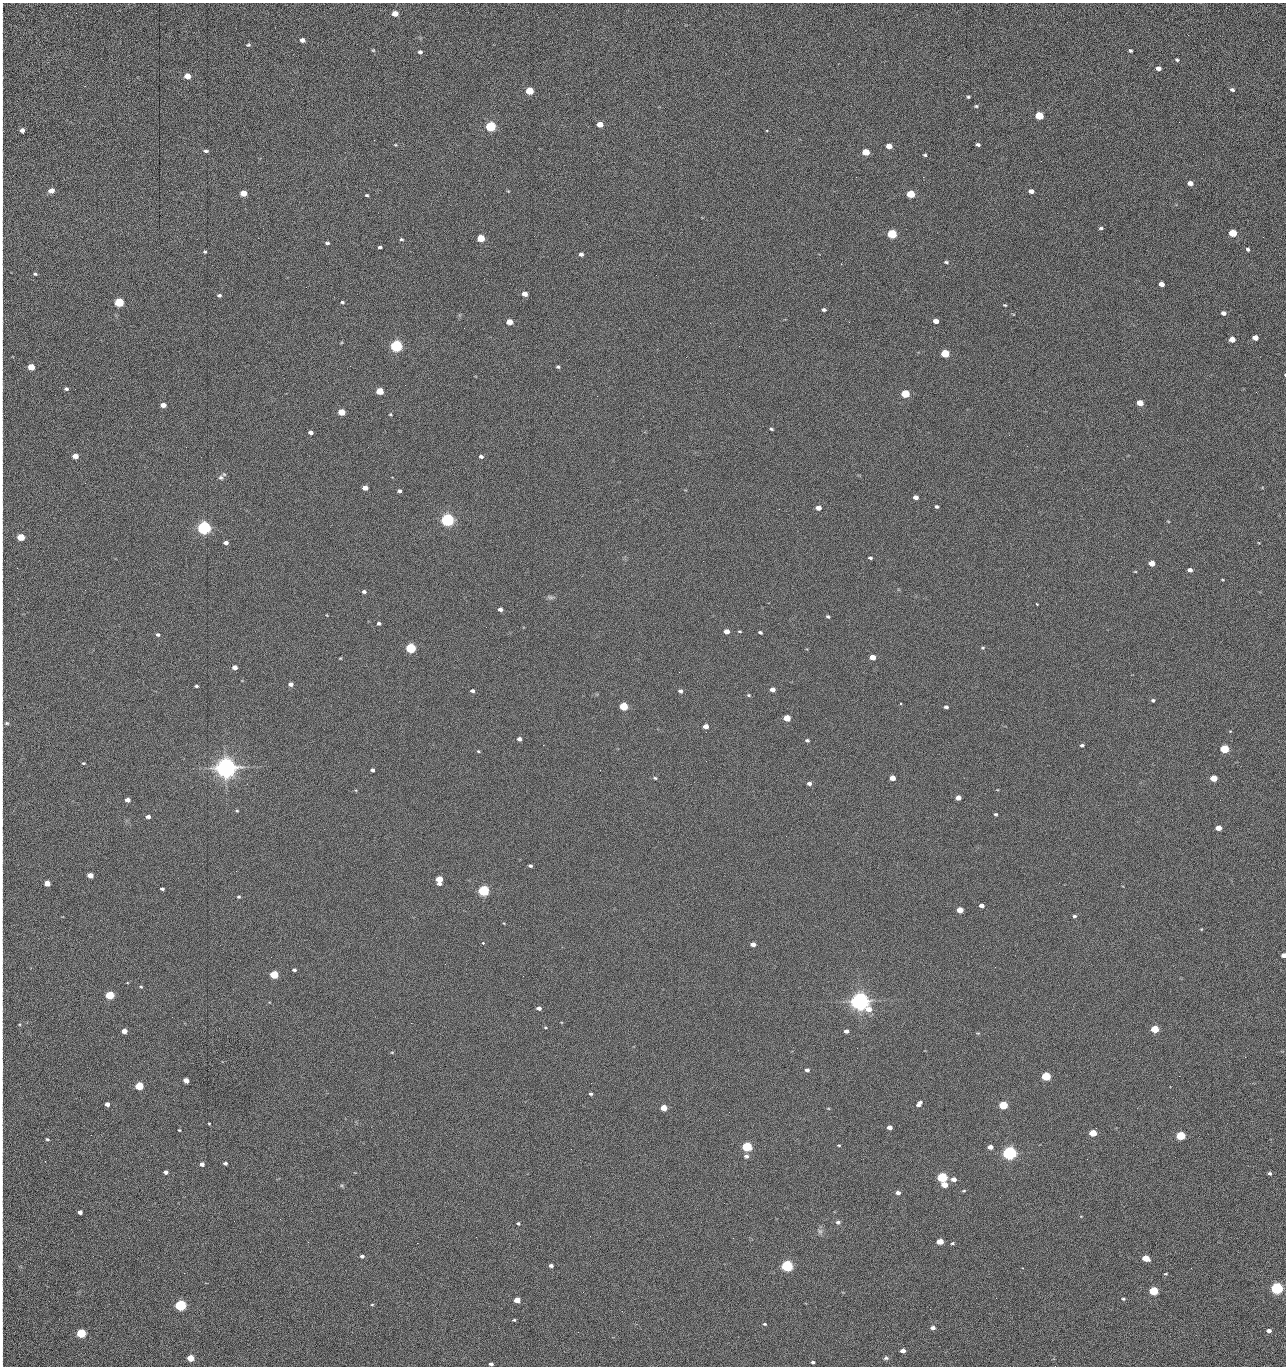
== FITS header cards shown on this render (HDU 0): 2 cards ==
NAXIS1  =                 1284 /fastest changing axis
NAXIS2  =                 1364 /next to fastest changing axis

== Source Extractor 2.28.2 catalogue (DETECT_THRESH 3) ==
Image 1284 x 1364 px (HDU 0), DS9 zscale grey, 1 PNG px = 1 image px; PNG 1288 x 1368 px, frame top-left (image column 1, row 1364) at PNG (2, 3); no overlay
Background 148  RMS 15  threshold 44.6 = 3 sigma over >= 5 px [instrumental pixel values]
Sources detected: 279; all 279 listed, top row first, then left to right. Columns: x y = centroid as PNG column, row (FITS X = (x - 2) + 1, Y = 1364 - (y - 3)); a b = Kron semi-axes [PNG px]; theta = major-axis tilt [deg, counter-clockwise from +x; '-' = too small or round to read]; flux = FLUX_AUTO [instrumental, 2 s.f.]
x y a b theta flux
395 14 5 4 - 1.3e+04
1188 35 3 2 - 7.5e+02
2 37 13 2 90 2.8e+03
302 40 5 4 - 5.1e+03
248 45 6 5 - 1.7e+03
373 50 5 4 - 1.1e+03
1130 51 5 3 - 1.7e+03
420 52 5 5 - 2.8e+03
1177 60 5 4 - 1.5e+03
1158 68 5 4 - 4.6e+03
2 70 20 2 90 4.1e+03
187 76 5 4 - 1.5e+04
1232 90 5 4 - 2.1e+03
529 91 5 4 - 4.3e+04
968 97 3 3 - 1.4e+03
976 106 5 4 - 1.4e+03
2 112 22 2 90 4.1e+03
1039 116 5 4 - 6.2e+04
1179 122 3 2 - 8.5e+02
600 124 5 4 - 1.5e+04
491 126 5 5 - 1.6e+05
22 130 4 4 - 5.1e+03
767 130 3 3 - 9.3e+02
2 135 16 2 90 2.8e+03
978 144 4 3 - 2.1e+03
395 145 4 3 - 8.9e+02
889 146 5 4 - 1.2e+04
206 151 5 3 - 2.3e+03
866 152 5 4 - 2.9e+04
925 155 4 4 - 1.5e+03
2 156 19 2 90 3.3e+03
1041 161 2 2 - 1.2e+03
856 177 2 2 - 1.7e+03
923 177 2 2 - 1.2e+04
1190 183 5 4 - 6.6e+03
2 186 17 2 90 3.6e+03
51 191 5 4 - 1.1e+04
508 191 4 4 - 8.2e+02
1031 191 5 4 - 5.9e+03
243 193 5 4 - 2.1e+04
911 194 5 4 - 5.2e+04
367 195 4 3 - 1.3e+03
2 207 19 2 90 3.6e+03
1101 228 6 4 8 1.6e+03
1233 233 5 4 - 4.3e+04
892 234 5 4 - 1.0e+05
1263 237 2 2 - 5.2e+02
481 238 5 4 - 4.1e+04
401 239 5 4 - 1.4e+03
327 243 6 4 -7 1.8e+03
380 247 4 3 - 1.8e+03
1248 249 5 4 - 1.9e+03
205 252 4 4 - 1.3e+03
581 254 5 4 - 2.9e+03
2 255 11 2 90 1.8e+03
946 262 5 4 - 1.6e+03
841 264 2 2 - 1.9e+04
35 274 4 4 - 1.3e+03
1161 284 5 4 - 7.6e+03
525 294 5 4 - 9.5e+03
219 295 5 4 - 2.0e+03
119 302 5 4 - 1.0e+05
342 302 5 4 - 1.4e+03
1005 305 4 3 - 1.1e+03
824 310 4 3 - 2.2e+03
2 312 21 2 90 4.2e+03
1224 313 5 4 - 3.9e+03
936 321 5 4 - 7.6e+03
509 322 5 4 - 1.6e+04
849 322 2 2 - 5.9e+02
710 323 2 2 - 2.4e+03
1255 338 5 4 - 1.1e+04
1232 339 5 4 - 1.6e+04
396 346 5 5 - 3.0e+05
945 353 5 4 - 5.9e+04
350 366 2 2 - 1.7e+03
31 367 5 4 - 2.6e+04
558 367 4 3 - 1.5e+03
1285 375 3 2 - 6.1e+02
66 389 4 4 - 1.9e+03
380 391 5 4 - 3.8e+04
1256 392 3 2 - 1.1e+03
905 394 5 4 - 6.1e+04
1140 403 5 4 - 1.9e+04
163 405 5 4 - 8.6e+03
341 412 5 4 - 3.0e+04
390 414 4 3 - 1.0e+03
2 423 10 2 90 1.7e+03
771 429 4 3 - 1.5e+03
311 433 4 4 - 3.7e+03
1009 435 2 2 - 2.2e+03
2 447 9 2 90 1.2e+03
186 447 2 2 - 1.9e+03
75 456 5 4 - 1.3e+04
481 456 5 4 - 2.5e+03
221 478 8 7 - 3.0e+03
85 483 2 2 - 5.8e+02
365 488 5 4 - 1.0e+04
399 491 4 3 - 2.4e+03
916 497 5 4 - 6.1e+03
2 507 17 2 90 2.9e+03
937 507 5 4 - 1.6e+03
818 508 5 4 - 8.6e+03
447 520 5 5 - 5.1e+05
1168 521 5 3 - 7.3e+02
204 528 5 5 - 5.4e+05
21 537 5 4 - 4.2e+04
226 543 4 4 - 4.0e+03
870 558 4 3 - 1.8e+03
1152 563 5 4 - 1.4e+04
1190 570 4 4 - 4.0e+03
1135 572 4 2 - 7.6e+02
2 577 8 2 90 1.4e+03
1223 580 4 2 - 8.2e+02
364 592 5 4 - 2.3e+03
551 597 10 5 -8 2.4e+03
1036 604 3 2 - 1.2e+03
500 609 4 4 - 4.4e+03
828 616 5 4 - 1.5e+03
379 623 4 3 - 2.0e+03
2 626 12 2 90 2.2e+03
726 631 5 4 - 1.0e+04
740 631 4 3 - 1.0e+03
760 632 4 3 - 1.7e+03
158 635 5 4 - 1.9e+03
411 648 5 4 - 1.6e+05
983 648 6 4 2 1.4e+03
872 657 5 4 - 1.4e+04
340 658 3 2 - 8.0e+02
235 667 4 4 - 7.4e+03
679 672 2 2 - 1.1e+03
2 682 17 2 90 2.7e+03
291 684 5 4 - 4.5e+03
196 686 4 3 - 1.9e+03
772 689 5 4 - 6.3e+03
472 691 4 3 - 2.5e+03
680 691 5 4 - 2.9e+03
749 695 5 4 - 1.3e+03
1153 700 4 4 - 1.8e+03
900 704 3 3 - 1.9e+03
624 706 5 4 - 6.6e+04
946 707 4 3 - 2.6e+03
787 718 5 4 - 2.8e+04
7 723 8 6 12 2.6e+03
706 726 4 4 - 7.9e+03
706 732 2 2 - 4.5e+02
519 739 4 4 - 4.5e+03
807 740 5 4 - 2.0e+03
2 744 9 2 90 1.7e+03
543 745 2 2 - 2.1e+03
1082 745 5 4 - 1.9e+03
1224 749 5 4 - 7.9e+04
478 751 4 4 - 1.0e+03
706 761 2 2 - 1.5e+03
83 763 4 3 - 1.1e+03
226 768 7 6 - 1.4e+06
372 770 4 3 - 2.6e+03
655 778 5 4 - 1.3e+03
892 778 5 4 - 1.1e+04
1214 778 5 4 - 2.5e+04
809 783 5 4 - 3.5e+03
2 786 9 2 90 1.3e+03
958 798 5 4 - 8.4e+03
127 800 4 4 - 7.0e+03
237 811 4 4 - 1.2e+03
996 814 3 3 - 1.3e+03
148 817 4 4 - 3.9e+03
1218 828 5 4 - 1.6e+04
2 837 12 2 90 1.8e+03
530 866 4 3 - 1.9e+03
90 875 5 4 - 1.3e+04
439 880 6 5 - 2.8e+04
47 883 5 4 - 1.6e+04
162 889 4 3 - 1.8e+03
484 891 5 4 - 2.4e+05
239 897 4 4 - 1.5e+03
981 905 4 4 - 5.6e+03
960 910 5 4 - 2.0e+04
2 914 10 2 90 1.7e+03
1074 916 4 3 - 1.8e+03
1201 929 4 3 - 7.6e+02
483 943 3 2 - 3.5e+03
753 944 5 4 - 6.3e+03
1284 955 4 4 - 7.0e+03
2 958 26 2 90 4.3e+03
294 970 4 3 - 2.0e+03
274 975 5 4 - 6.2e+04
523 976 2 2 - 1.2e+03
141 987 4 4 - 1.1e+03
110 995 5 4 - 7.8e+04
860 1001 7 6 - 1.2e+06
539 1008 5 4 - 4.3e+03
411 1023 2 2 - 3.5e+03
545 1027 4 3 - 1.1e+03
1155 1029 5 4 - 4.9e+04
124 1031 5 4 - 1.1e+04
846 1031 4 4 - 4.1e+03
857 1048 2 2 - 8.0e+02
392 1052 5 3 - 8.5e+02
1245 1057 2 2 - 1.3e+03
2 1067 17 2 90 2.9e+03
807 1070 5 4 - 3.2e+03
1046 1076 5 4 - 9.0e+04
1179 1076 2 2 - 1.7e+03
186 1080 5 4 - 1.2e+04
139 1086 5 4 - 6.6e+04
591 1094 4 3 - 2.0e+03
2 1097 17 2 90 2.9e+03
107 1104 4 4 - 5.4e+03
919 1104 7 4 48 4.8e+03
1003 1105 5 4 - 7.5e+04
664 1108 5 4 - 2.1e+04
828 1108 5 3 - 8.3e+02
729 1112 2 2 - 6.0e+02
2 1121 12 2 90 2.2e+03
209 1124 3 2 - 8.9e+02
889 1127 4 4 - 7.1e+03
179 1130 3 3 - 9.6e+02
1093 1133 5 4 - 3.3e+04
91 1135 2 2 - 1.5e+03
1181 1136 5 4 - 1.0e+05
47 1139 5 3 - 1.4e+03
2 1143 11 2 90 1.9e+03
839 1145 5 3 - 9.3e+02
747 1146 5 4 - 1.5e+05
990 1147 5 4 - 7.9e+03
571 1149 2 2 - 6.8e+02
1009 1153 5 5 - 6.1e+05
746 1156 5 5 - 3.2e+03
1087 1159 2 2 - 1.2e+03
225 1163 4 3 - 2.4e+03
202 1164 4 4 - 4.6e+03
2 1166 11 2 90 1.9e+03
166 1172 4 3 - 3.6e+03
1270 1173 5 4 - 2.2e+03
942 1177 5 4 - 1.5e+05
954 1179 5 4 - 6.8e+03
944 1185 5 4 - 1.7e+04
964 1191 5 3 - 1.1e+03
898 1193 5 4 - 4.8e+03
2 1209 10 2 90 1.7e+03
80 1212 4 4 - 4.3e+03
280 1219 2 2 - 1.5e+03
838 1222 6 5 - 2.1e+03
518 1223 4 3 - 1.5e+03
820 1231 8 7 - 3.0e+03
476 1237 2 2 - 5.6e+03
940 1241 5 4 - 1.9e+04
308 1242 3 2 - 1.2e+03
417 1243 2 2 - 3.6e+03
952 1243 4 3 - 1.4e+03
362 1256 4 3 - 2.6e+03
1146 1258 5 4 - 2.7e+04
551 1266 4 3 - 3.4e+03
787 1266 5 4 - 3.1e+05
1022 1268 3 2 - 2.0e+03
1166 1274 4 3 - 1.0e+03
2 1276 18 2 90 3.3e+03
1277 1288 5 4 - 3.7e+05
1153 1291 5 4 - 8.1e+04
996 1298 2 2 - 1.9e+03
1123 1299 5 4 - 1.6e+03
517 1300 5 4 - 1.8e+04
180 1305 5 4 - 2.4e+05
372 1305 4 3 - 9.1e+02
622 1311 3 2 - 6.5e+02
514 1320 3 3 - 1.1e+03
765 1324 4 3 - 1.3e+03
933 1328 5 4 - 4.3e+03
1269 1331 4 3 - 5.0e+03
578 1332 2 2 - 2.4e+03
81 1333 5 4 - 9.4e+04
2 1340 31 2 90 5.5e+03
903 1351 4 4 - 7.0e+03
190 1358 5 4 - 3.1e+04
886 1358 6 5 - 2.2e+03
813 1362 4 3 - 1.7e+03
491 1364 4 3 - 2.8e+03
1055 1366 2 2 - 1.3e+03
At the frame edge (FLAGS 8, measured only in part): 34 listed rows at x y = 2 37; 2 70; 2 112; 2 135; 2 156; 2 186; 2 207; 2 255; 2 312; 1285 375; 2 423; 2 447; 2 507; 21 537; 2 577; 2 626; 2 682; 7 723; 2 744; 2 786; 2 837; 2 914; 1284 955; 2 958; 2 1067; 2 1097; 2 1121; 2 1143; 2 1166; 2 1209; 2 1276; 2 1340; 491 1364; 1055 1366

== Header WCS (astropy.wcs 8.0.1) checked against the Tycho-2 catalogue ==
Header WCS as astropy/WCSLIB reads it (CRVAL/CRPIX/CD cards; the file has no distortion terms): RA---TAN/DEC--TAN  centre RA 15:41:40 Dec +51:59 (235.42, +51.98 deg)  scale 1.26 arcsec/px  FOV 26.9' x 28.5'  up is +92 deg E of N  parity flipped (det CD > 0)
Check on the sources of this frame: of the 60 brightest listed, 11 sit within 2.0 arcsec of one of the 11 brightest Tycho-2 stars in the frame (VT <= 12.29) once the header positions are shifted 0.41 arcsec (0.40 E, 0.09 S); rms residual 1.01 arcsec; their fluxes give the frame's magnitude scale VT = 25.23 - 2.5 log10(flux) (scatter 0.22 mag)
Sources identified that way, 11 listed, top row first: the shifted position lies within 2.0 arcsec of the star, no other Tycho-2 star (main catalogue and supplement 1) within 4.0 arcsec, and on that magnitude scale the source's flux lands within +1.5 / -3 mag of the star's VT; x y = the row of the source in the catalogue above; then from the Tycho-2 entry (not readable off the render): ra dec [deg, ICRS J2000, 3 dp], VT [Tycho-2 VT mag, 2 dp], TYC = Tycho-2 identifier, HIP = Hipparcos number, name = IAU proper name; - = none
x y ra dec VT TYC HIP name
396 346 235.614 +52.064 11.61 3489-1132-1 - -
447 520 235.514 +52.049 11.19 3489-1407-1 - -
204 528 235.515 +52.133 11.12 3489-1380-1 - -
226 768 235.378 +52.130 9.31 3489-1322-1 76850 -
484 891 235.303 +52.042 11.52 3489-958-1 - -
860 1001 235.232 +51.912 9.59 3489-824-1 - -
1009 1153 235.143 +51.862 10.97 3489-1016-1 - -
942 1177 235.131 +51.886 12.29 3489-908-1 - -
787 1266 235.084 +51.941 11.45 3489-1346-1 - -
1277 1288 235.062 +51.771 11.53 3489-1453-1 - -
180 1305 235.075 +52.152 11.74 3489-912-1 - -